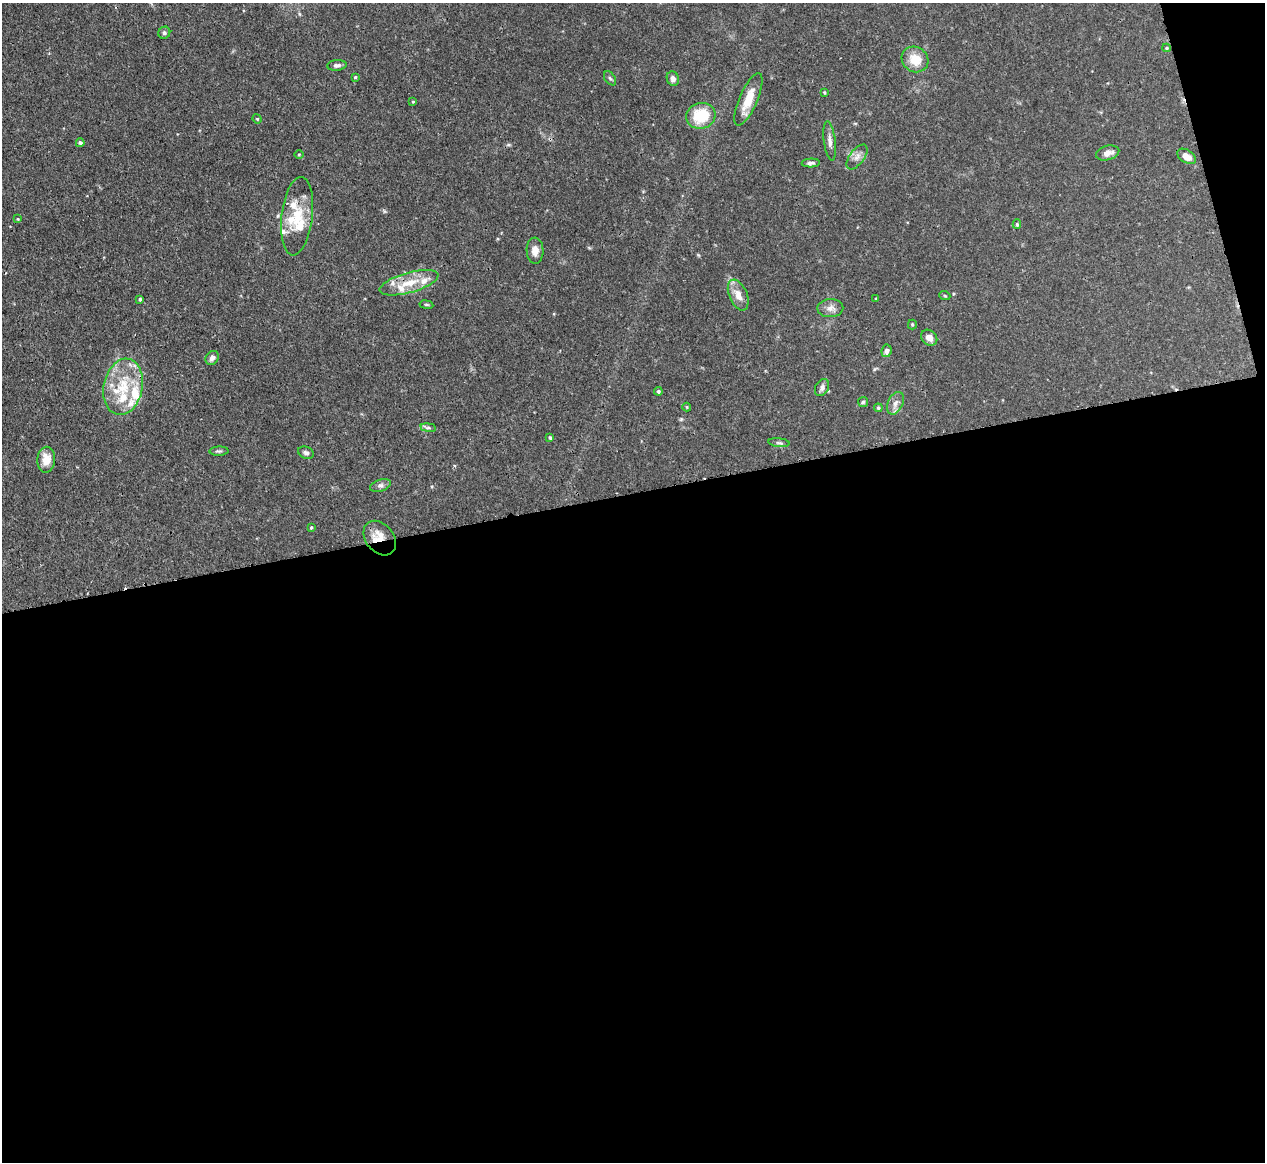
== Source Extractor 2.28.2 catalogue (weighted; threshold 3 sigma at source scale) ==
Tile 16 of 4 x 4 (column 4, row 4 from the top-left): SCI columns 3797-5059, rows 146-1305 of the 5067 x 5049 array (HDU 1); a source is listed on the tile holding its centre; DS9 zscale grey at full resolution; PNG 1267 x 1164 px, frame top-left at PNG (2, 3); each listed source drawn as its Kron ellipse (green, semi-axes under 4 px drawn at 4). Shown black and unused: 59% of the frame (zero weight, under 3 of 4 exposures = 1% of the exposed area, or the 3 px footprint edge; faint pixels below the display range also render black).
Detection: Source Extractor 2.28.2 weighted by HDU 2 'WHT'; one run over the whole footprint, this tile lists its part. Background 0.0736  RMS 0.0041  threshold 0.0184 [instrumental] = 3 sigma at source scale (4.5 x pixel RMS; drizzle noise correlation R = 1.50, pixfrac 1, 0.05/0.05 arcsec/px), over >= 5 px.
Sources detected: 61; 11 inside a brighter listed object's ellipse — not listed separately; the other 50 listed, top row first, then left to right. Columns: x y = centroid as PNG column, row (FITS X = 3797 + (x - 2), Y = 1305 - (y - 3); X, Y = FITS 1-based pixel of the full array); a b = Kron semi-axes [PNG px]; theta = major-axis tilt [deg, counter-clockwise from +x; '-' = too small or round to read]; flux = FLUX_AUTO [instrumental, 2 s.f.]
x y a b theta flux
164 33 6 5 - 0.88
1167 48 4 4 - 0.5
915 59 14 12 -35 7.6
337 65 9 5 6 1.4
355 77 3 3 - 0.45
610 78 8 5 -53 0.81
673 79 7 6 - 1.7
824 93 4 3 - 0.43
748 99 28 9 66 7.8
413 102 4 4 - 0.44
701 116 15 13 16 15
257 119 5 4 - 0.48
830 141 20 5 -83 2.3
80 143 4 4 - 1.1
1108 153 12 7 16 2.9
299 154 5 3 - 0.35
1187 156 10 6 -34 3.8
857 157 14 7 53 2.4
811 163 9 4 2 1.2
297 216 39 15 83 13
18 219 4 4 - 0.36
1017 224 5 4 - 0.59
535 251 13 8 -88 3.6
409 283 30 10 16 9.1
738 295 16 9 -67 4.3
945 296 5 3 - 0.4
140 299 3 3 - 0.62
876 299 2 2 - 0.38
426 305 7 3 -9 0.47
830 308 13 9 1 2.6
912 324 5 4 - 0.52
929 338 9 7 -43 2.4
887 351 6 5 - 1.7
212 358 7 6 - 1.5
123 387 28 19 78 18
822 388 9 6 61 1.6
658 391 4 4 - 0.68
863 402 5 5 - 0.65
895 403 12 7 65 2.3
687 407 4 4 - 0.4
878 408 4 4 - 0.71
428 428 8 4 -8 0.73
550 438 4 3 - 0.56
779 443 11 4 -5 0.93
219 451 9 4 2 0.83
306 453 8 5 -23 1.2
46 460 13 9 87 5.1
381 485 11 5 18 1.4
311 527 4 3 - 0.42
380 538 19 14 -51 7.1
Overlapping masked pixels (flux is a lower limit): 2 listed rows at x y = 409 283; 380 538